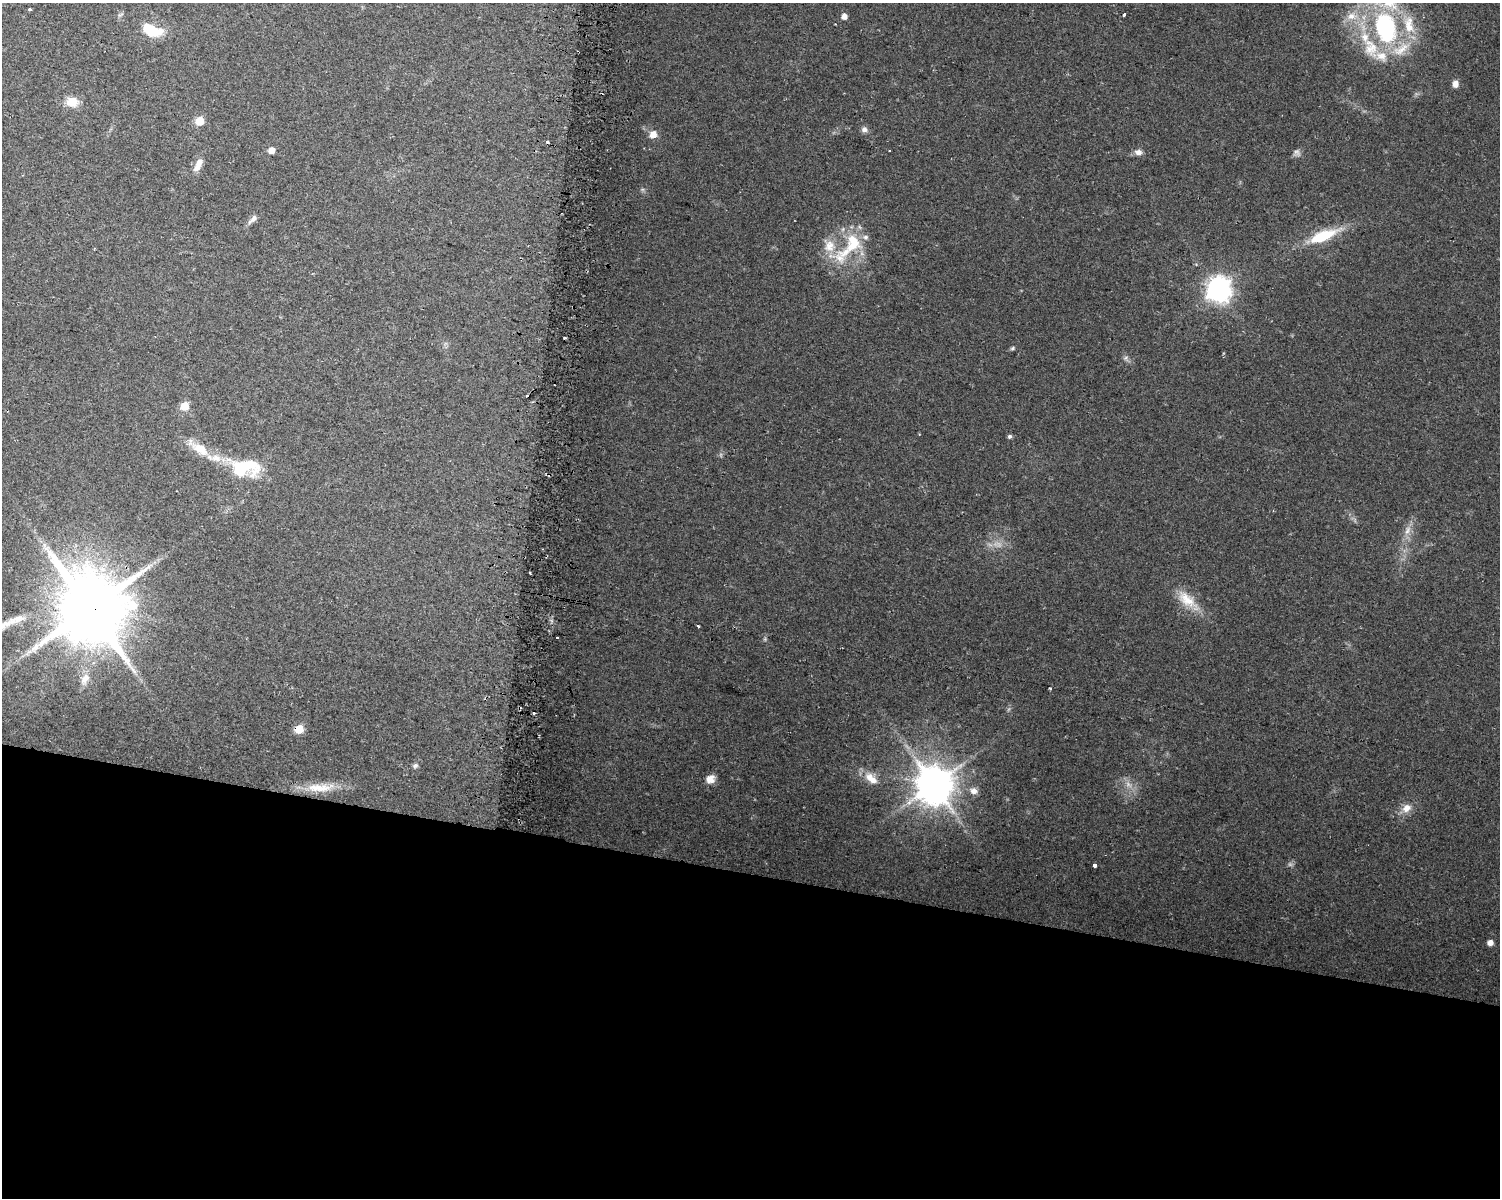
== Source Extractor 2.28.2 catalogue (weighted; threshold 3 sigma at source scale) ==
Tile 11 of 3 x 4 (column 2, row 4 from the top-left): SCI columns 1816-3313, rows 4-1199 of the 5070 x 4801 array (HDU 1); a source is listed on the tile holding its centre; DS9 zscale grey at full resolution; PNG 1502 x 1200 px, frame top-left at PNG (2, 3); no overlay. Shown black and unused: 27% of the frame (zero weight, under 2 of 3 exposures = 2% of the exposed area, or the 3 px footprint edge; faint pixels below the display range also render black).
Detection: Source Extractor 2.28.2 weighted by HDU 2 'WHT'; one run over the whole footprint, this tile lists its part. Background 0.0423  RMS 0.011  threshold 0.0477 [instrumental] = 3 sigma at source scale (4.5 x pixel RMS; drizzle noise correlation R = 1.50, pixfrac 1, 0.0396/0.0396 arcsec/px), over >= 5 px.
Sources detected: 63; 4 too faint to see at this stretch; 4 cosmic-ray / hot-pixel residue — not listed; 8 inside a brighter listed object's ellipse — not listed separately; the other 47 listed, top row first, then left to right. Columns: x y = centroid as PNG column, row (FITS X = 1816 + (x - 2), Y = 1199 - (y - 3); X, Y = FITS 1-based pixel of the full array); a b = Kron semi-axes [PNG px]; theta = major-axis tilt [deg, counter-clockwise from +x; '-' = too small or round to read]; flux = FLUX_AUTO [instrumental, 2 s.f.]
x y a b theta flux
30 9 3 3 - 5.7
1124 14 4 3 - 3.9
844 16 5 5 - 7
1352 16 16 11 4 15
1409 25 28 14 -83 29
1386 28 30 20 -75 130
152 30 23 13 -21 30
1371 48 32 19 -69 39
1455 84 8 7 - 6.4
72 102 15 11 -2 15
199 121 6 5 - 30
864 130 8 7 - 4
653 135 5 5 - 16
271 150 5 5 - 9.5
1138 152 10 7 -4 5.4
197 167 13 8 55 7.3
253 219 15 6 45 5.3
1323 236 35 12 22 44
853 243 29 23 88 48
829 246 18 17 - 21
1219 289 9 8 - 860
1013 348 5 5 - 1.5
1126 358 7 5 60 2.3
527 396 3 3 - 3.9
184 406 5 5 - 32
1010 436 5 5 - 2.3
199 449 36 12 -34 26
244 468 34 18 4 60
1407 531 15 6 61 7.4
530 573 3 2 - 1.1
1187 600 35 15 -41 26
89 608 21 20 - 9600
17 619 27 9 16 16
698 626 3 3 - 2.3
85 679 17 10 65 11
1050 688 3 2 - 1.3
534 713 3 3 - 17
299 729 5 5 - 35
415 766 7 6 - 2.4
871 778 22 10 -40 14
710 779 11 10 - 8.5
934 784 11 11 - 3000
320 788 38 13 5 25
974 791 9 7 -23 6.7
1406 808 13 10 35 10
1095 865 4 3 - 6.5
1490 943 5 4 - 8.3
Overlapping masked pixels (flux is a lower limit): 2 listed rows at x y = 89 608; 299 729
Isophote crosses this tile's border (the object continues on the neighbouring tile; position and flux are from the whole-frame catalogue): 1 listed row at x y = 1386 28